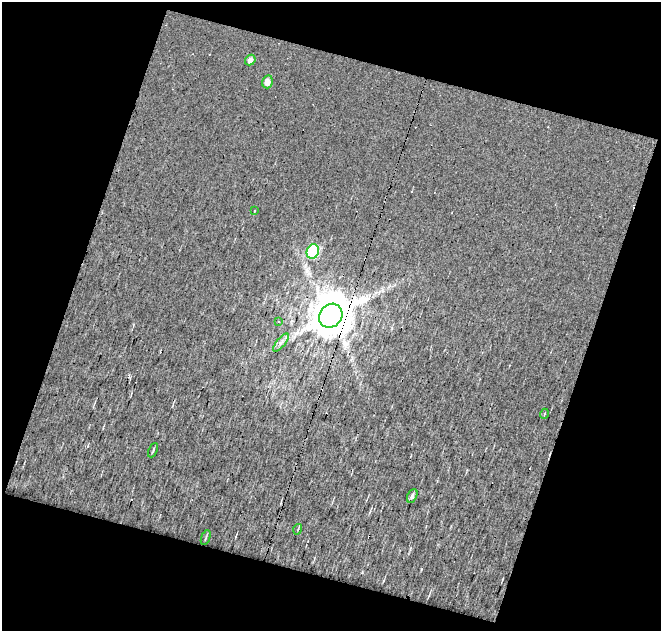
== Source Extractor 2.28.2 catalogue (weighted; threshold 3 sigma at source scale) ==
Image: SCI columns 1-659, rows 25-653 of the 659 x 677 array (HDU 1 of 3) = the unmasked area's bounding box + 8 px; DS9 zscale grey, full resolution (1 PNG px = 1 image px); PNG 663 x 633 px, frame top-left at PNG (2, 2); each listed source drawn as its Kron ellipse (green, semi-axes under 4 px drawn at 4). Shown black and unused: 38% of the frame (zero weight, under 12 of 24 exposures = <1% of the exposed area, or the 3 px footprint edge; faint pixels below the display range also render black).
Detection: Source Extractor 2.28.2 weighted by HDU 2 'WHT'. Background 0.00485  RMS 0.011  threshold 0.0451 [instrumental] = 3 sigma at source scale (4.09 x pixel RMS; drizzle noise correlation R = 1.36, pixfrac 0.8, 0.0396/0.0396 arcsec/px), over >= 5 px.
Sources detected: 14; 2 cosmic-ray / hot-pixel residue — neither listed nor drawn; the other 12 listed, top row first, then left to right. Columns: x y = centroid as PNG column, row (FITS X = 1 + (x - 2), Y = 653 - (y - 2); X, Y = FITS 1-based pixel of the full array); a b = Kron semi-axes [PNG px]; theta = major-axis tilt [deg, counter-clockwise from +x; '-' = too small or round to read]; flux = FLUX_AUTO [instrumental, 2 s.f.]
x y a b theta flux
250 60 6 4 48 3.9
267 82 6 5 - 6.8
255 211 3 2 - 0.81
313 252 7 6 - 85
331 316 13 11 51 4200
278 322 3 2 - 0.83
281 343 11 3 50 2.9
544 414 5 3 - 0.9
153 450 8 2 65 1.1
412 496 7 4 63 2.5
298 529 5 3 - 0.94
206 538 8 2 69 1.1
Overlapping masked pixels (flux is a lower limit): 1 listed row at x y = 331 316
Unlisted compact peaks at least as high as the median listed source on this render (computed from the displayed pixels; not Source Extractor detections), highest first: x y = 421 569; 362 572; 383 581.